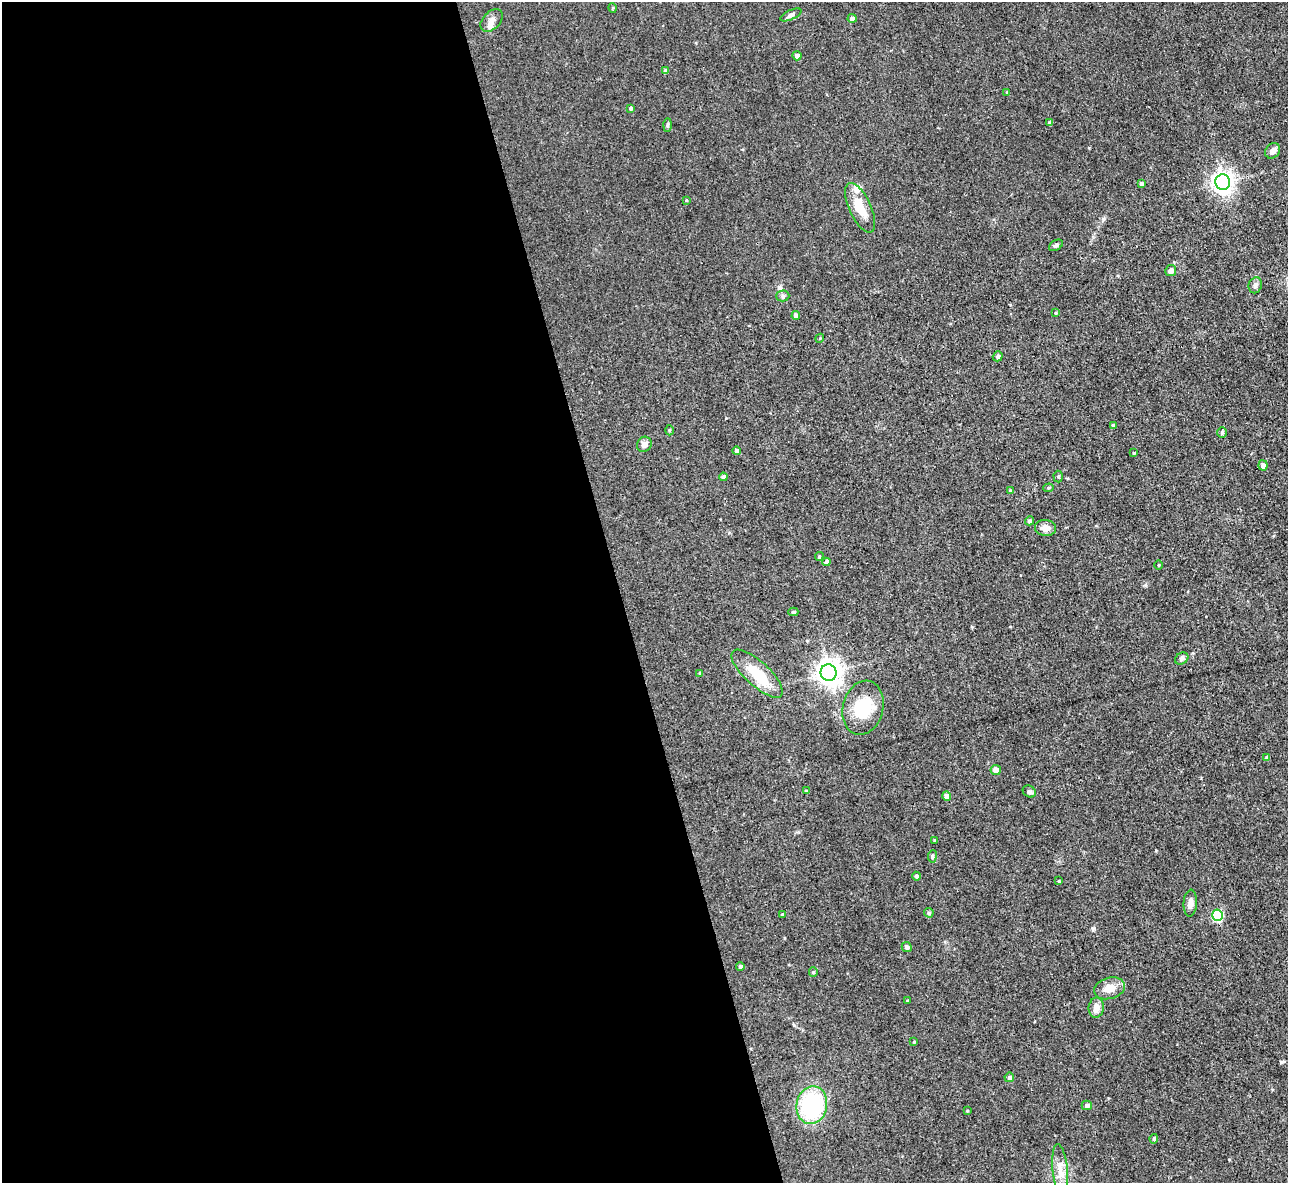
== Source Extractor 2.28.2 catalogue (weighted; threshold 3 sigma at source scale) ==
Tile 9 of 4 x 4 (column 1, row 3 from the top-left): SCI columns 1-1286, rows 1322-2502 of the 5146 x 5127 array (HDU 1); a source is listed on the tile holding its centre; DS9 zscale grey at full resolution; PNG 1290 x 1185 px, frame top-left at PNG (2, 2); each listed source drawn as its Kron ellipse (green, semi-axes under 4 px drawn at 4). Shown black and unused: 48% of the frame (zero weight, under 3 of 4 exposures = <1% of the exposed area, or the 3 px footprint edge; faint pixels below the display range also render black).
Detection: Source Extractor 2.28.2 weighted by HDU 2 'WHT'; one run over the whole footprint, this tile lists its part. Background 0.0491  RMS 0.0074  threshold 0.0332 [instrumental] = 3 sigma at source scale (4.5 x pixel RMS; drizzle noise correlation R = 1.50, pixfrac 1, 0.05/0.05 arcsec/px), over >= 5 px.
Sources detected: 72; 1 inside a brighter listed object's ellipse — not listed separately; the other 71 listed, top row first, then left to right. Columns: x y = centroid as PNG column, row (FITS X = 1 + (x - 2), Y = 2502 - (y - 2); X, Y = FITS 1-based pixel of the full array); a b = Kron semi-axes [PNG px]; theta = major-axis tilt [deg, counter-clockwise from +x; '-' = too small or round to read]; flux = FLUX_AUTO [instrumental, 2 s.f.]
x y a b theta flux
613 8 5 3 - 0.69
791 15 11 5 25 2.1
852 18 4 4 - 2.6
492 20 13 8 46 4.6
797 56 4 4 - 2.8
666 71 4 4 - 2.2
1007 92 3 3 - 0.83
631 108 4 4 - 1.4
1050 123 4 4 - 2.3
667 125 6 4 88 1
1273 151 8 6 48 3.8
1223 182 7 7 - 430
1141 184 3 3 - 1.3
686 200 3 2 - 0.53
860 208 27 11 -65 14
1056 245 7 5 30 1.3
1171 271 5 5 - 3.5
1255 285 8 6 70 2.3
783 296 6 5 - 1.6
1056 313 4 3 - 0.73
796 315 4 4 - 2.6
820 338 4 3 - 0.65
998 356 5 4 - 1.6
1113 425 4 3 - 1.7
669 430 5 3 - 0.87
1222 433 5 5 - 1.1
644 444 8 7 - 3.5
737 451 4 4 - 2.2
1134 453 3 3 - 0.66
1263 465 5 4 - 3.2
723 477 4 4 - 2.3
1058 477 6 4 -87 1.1
1049 488 5 4 - 1.1
1010 491 3 3 - 1.2
1030 521 4 4 - 1.5
1045 528 10 8 -10 4.7
819 556 4 3 - 0.99
826 562 4 4 - 2.6
1158 565 4 3 - 0.71
793 612 5 4 - 1.3
1182 658 7 5 33 1.7
700 673 4 4 - 1.1
829 673 8 8 - 700
757 674 33 12 -43 23
863 708 27 20 76 27
1267 757 4 4 - 1.4
996 770 5 5 - 6.2
807 791 4 3 - 1.2
1029 791 7 5 -34 1.5
947 796 4 4 - 2.9
935 840 3 3 - 0.81
932 856 6 3 82 0.85
916 876 4 4 - 1.7
1059 881 4 3 - 0.63
1190 903 13 6 86 3.7
929 913 5 4 - 1.2
782 915 3 3 - 0.85
1217 915 5 5 - 44
907 947 5 4 - 2.1
740 966 4 4 - 1.5
813 972 5 4 - 0.84
1109 988 16 10 16 8.7
907 1001 3 3 - 0.81
1096 1008 10 7 83 5.4
914 1042 3 3 - 0.61
1009 1077 5 4 - 1.6
812 1105 19 15 78 77
1087 1105 5 5 - 2.1
967 1111 4 3 - 0.6
1154 1139 5 4 - 1.4
1060 1170 26 7 -85 8.8
Unlisted compact peaks at least as high as the median listed source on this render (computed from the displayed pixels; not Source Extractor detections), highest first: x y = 1093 928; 1103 219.